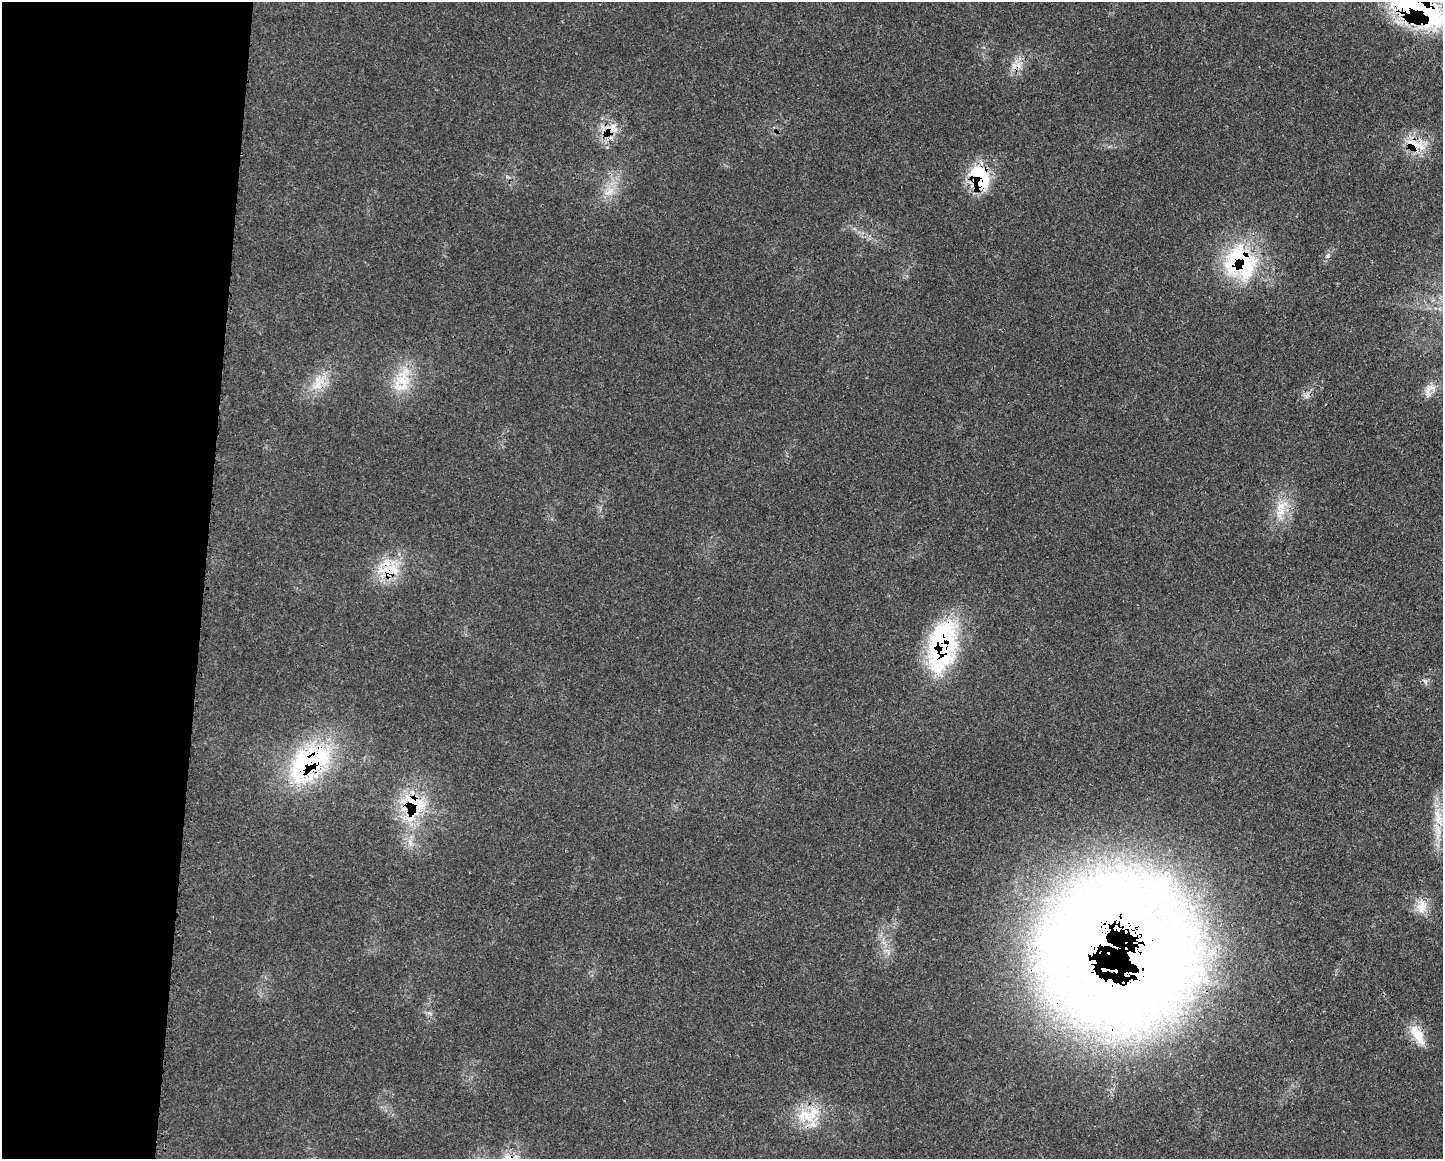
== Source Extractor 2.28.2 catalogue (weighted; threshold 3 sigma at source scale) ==
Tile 4 of 3 x 4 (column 1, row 2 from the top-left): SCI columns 123-1563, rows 2318-3474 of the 4687 x 4654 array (HDU 1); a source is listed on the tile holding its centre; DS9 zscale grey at full resolution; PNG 1445 x 1161 px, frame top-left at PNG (2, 2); no overlay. Shown black and unused: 14% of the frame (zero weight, under 3 of 4 exposures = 2% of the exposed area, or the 3 px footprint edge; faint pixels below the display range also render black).
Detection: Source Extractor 2.28.2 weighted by HDU 2 'WHT'; one run over the whole footprint, this tile lists its part. Background 0.0414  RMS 0.0027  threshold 0.0121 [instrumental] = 3 sigma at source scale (4.5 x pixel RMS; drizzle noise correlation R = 1.50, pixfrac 1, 0.05/0.05 arcsec/px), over >= 5 px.
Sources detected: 35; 4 inside a brighter object's white glare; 2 cosmic-ray / hot-pixel residue — not listed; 5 inside a brighter listed object's ellipse — not listed separately; the other 24 listed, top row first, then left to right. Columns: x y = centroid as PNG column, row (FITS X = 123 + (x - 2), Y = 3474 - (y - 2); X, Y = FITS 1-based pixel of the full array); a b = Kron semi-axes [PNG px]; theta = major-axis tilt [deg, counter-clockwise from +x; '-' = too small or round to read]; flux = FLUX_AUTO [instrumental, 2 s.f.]
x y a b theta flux
1417 8 72 31 -31 65
1014 66 12 7 90 1.9
613 130 24 11 -14 4.8
1415 144 34 12 -21 6.7
982 174 32 19 -30 14
609 192 18 13 39 4.5
1328 256 7 6 - 0.76
1240 262 49 41 -64 32
402 379 37 22 67 11
319 383 26 18 68 7.2
1429 391 23 12 60 3.1
1307 395 9 8 - 1.2
1281 509 35 15 71 7.6
391 569 26 20 3 10
943 648 52 34 68 42
309 763 67 38 40 43
414 804 39 33 -35 20
1438 817 33 11 -74 5.8
410 843 13 6 -80 1.8
1421 907 17 15 60 4.1
887 951 12 6 -36 1.5
1139 951 182 88 -72 500
1417 1035 30 12 -59 5.8
808 1115 41 20 21 11
Overlapping masked pixels (flux is a lower limit): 10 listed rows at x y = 1417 8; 613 130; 1415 144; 982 174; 1240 262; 391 569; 943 648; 309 763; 414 804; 1139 951
Isophote crosses this tile's border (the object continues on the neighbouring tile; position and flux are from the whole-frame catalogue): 1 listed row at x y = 1417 8